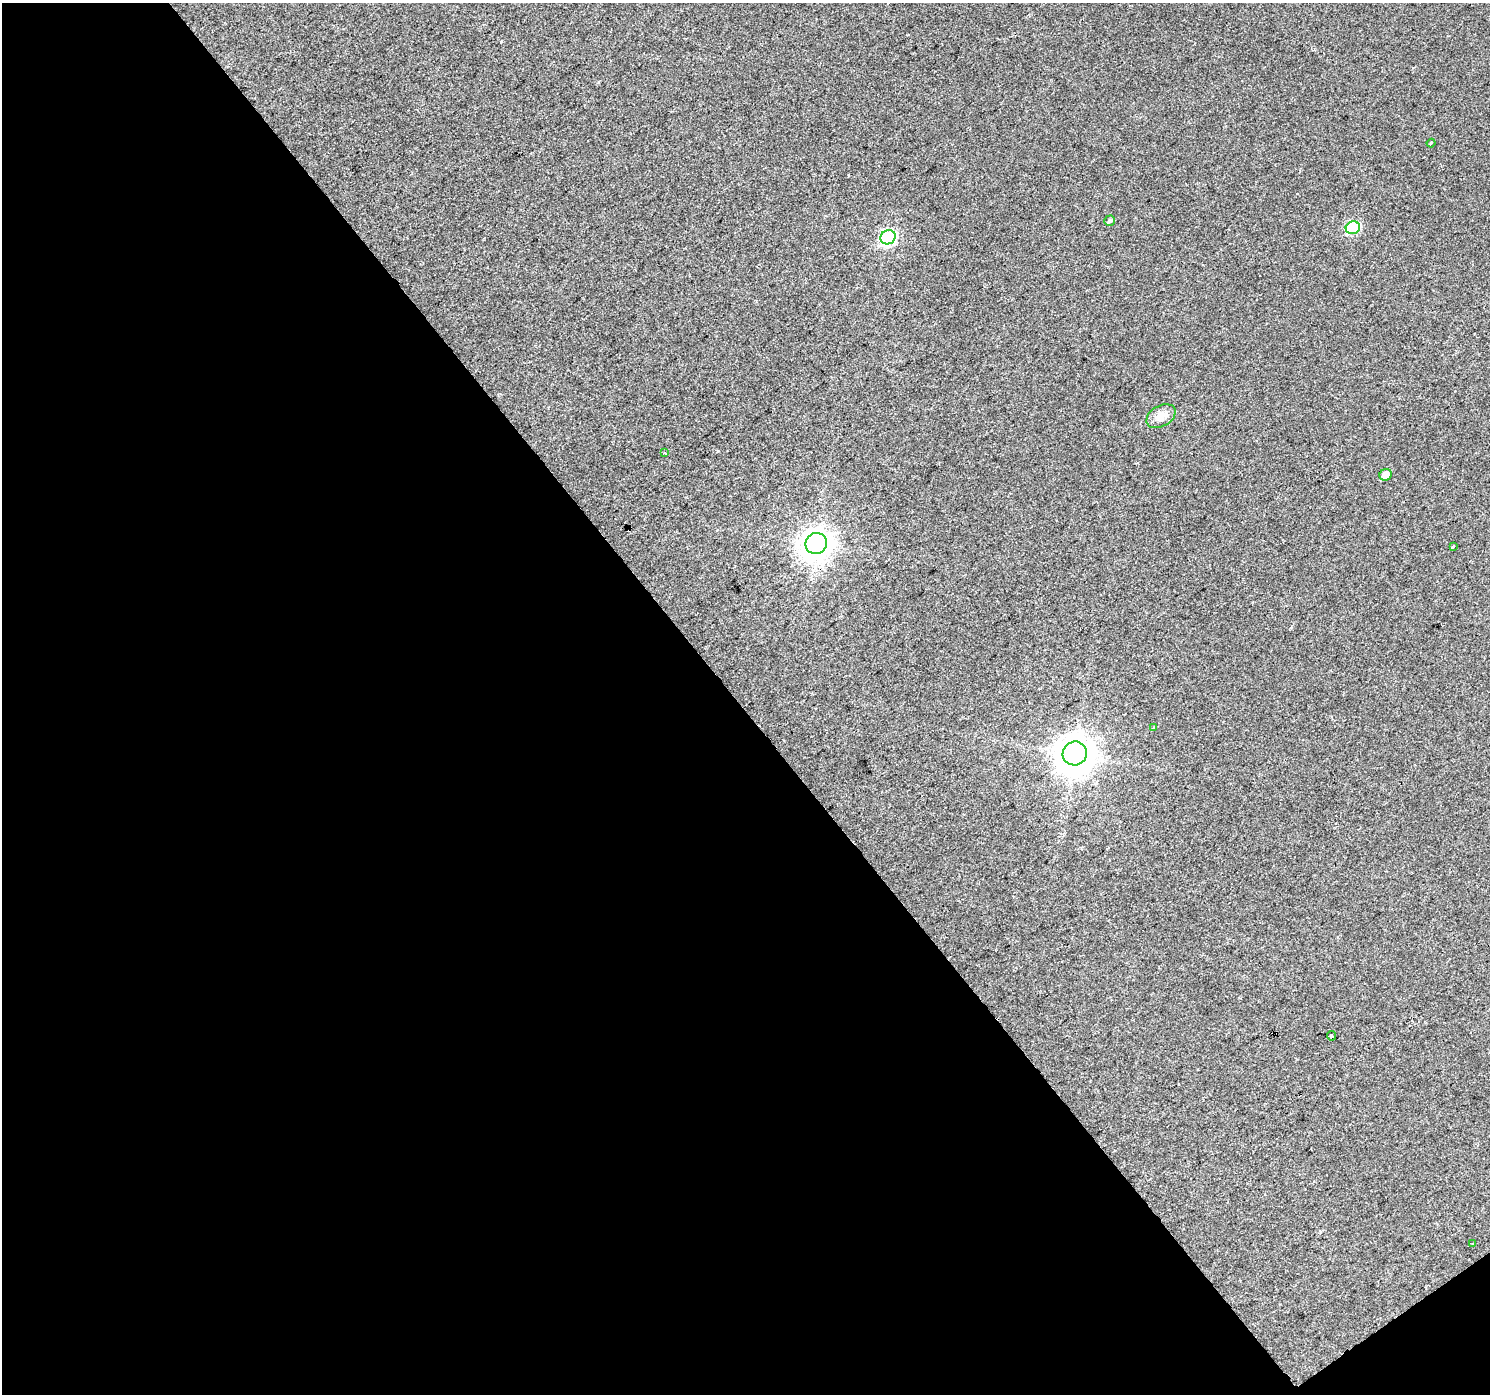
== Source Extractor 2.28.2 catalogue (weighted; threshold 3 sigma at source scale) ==
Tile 3 of 2 x 2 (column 1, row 2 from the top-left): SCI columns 1-1488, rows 92-1483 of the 2975 x 2948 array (HDU 1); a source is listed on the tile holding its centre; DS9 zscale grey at full resolution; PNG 1492 x 1396 px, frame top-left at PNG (2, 3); each listed source drawn as its Kron ellipse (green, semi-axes under 4 px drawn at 4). Shown black and unused: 50% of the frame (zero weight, under 2 of 3 exposures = <1% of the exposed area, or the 3 px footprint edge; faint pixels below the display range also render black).
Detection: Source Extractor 2.28.2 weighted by HDU 2 'WHT'; one run over the whole footprint, this tile lists its part. Background 0.0331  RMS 0.0084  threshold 0.0379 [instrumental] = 3 sigma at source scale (4.5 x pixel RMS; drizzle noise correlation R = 1.50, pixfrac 1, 0.0396/0.0396 arcsec/px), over >= 5 px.
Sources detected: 13; all 13 listed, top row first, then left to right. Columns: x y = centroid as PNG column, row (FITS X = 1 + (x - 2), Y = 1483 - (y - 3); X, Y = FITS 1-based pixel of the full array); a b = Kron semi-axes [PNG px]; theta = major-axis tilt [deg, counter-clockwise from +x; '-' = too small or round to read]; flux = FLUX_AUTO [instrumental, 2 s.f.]
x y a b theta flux
1431 143 4 3 - 0.85
1110 221 5 5 - 1.8
1353 228 7 6 - 60
888 237 8 7 - 130
1161 416 16 10 30 7.9
665 453 3 2 - 1.5
1386 475 6 5 - 8.2
816 543 11 10 - 940
1453 547 3 2 - 1.2
1154 728 4 3 - 1.6
1075 753 12 11 - 1700
1331 1036 5 3 - 6
1473 1244 3 2 - 1.2
Unlisted compact peaks at least as high as the median listed source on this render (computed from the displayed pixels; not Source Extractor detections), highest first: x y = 501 42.